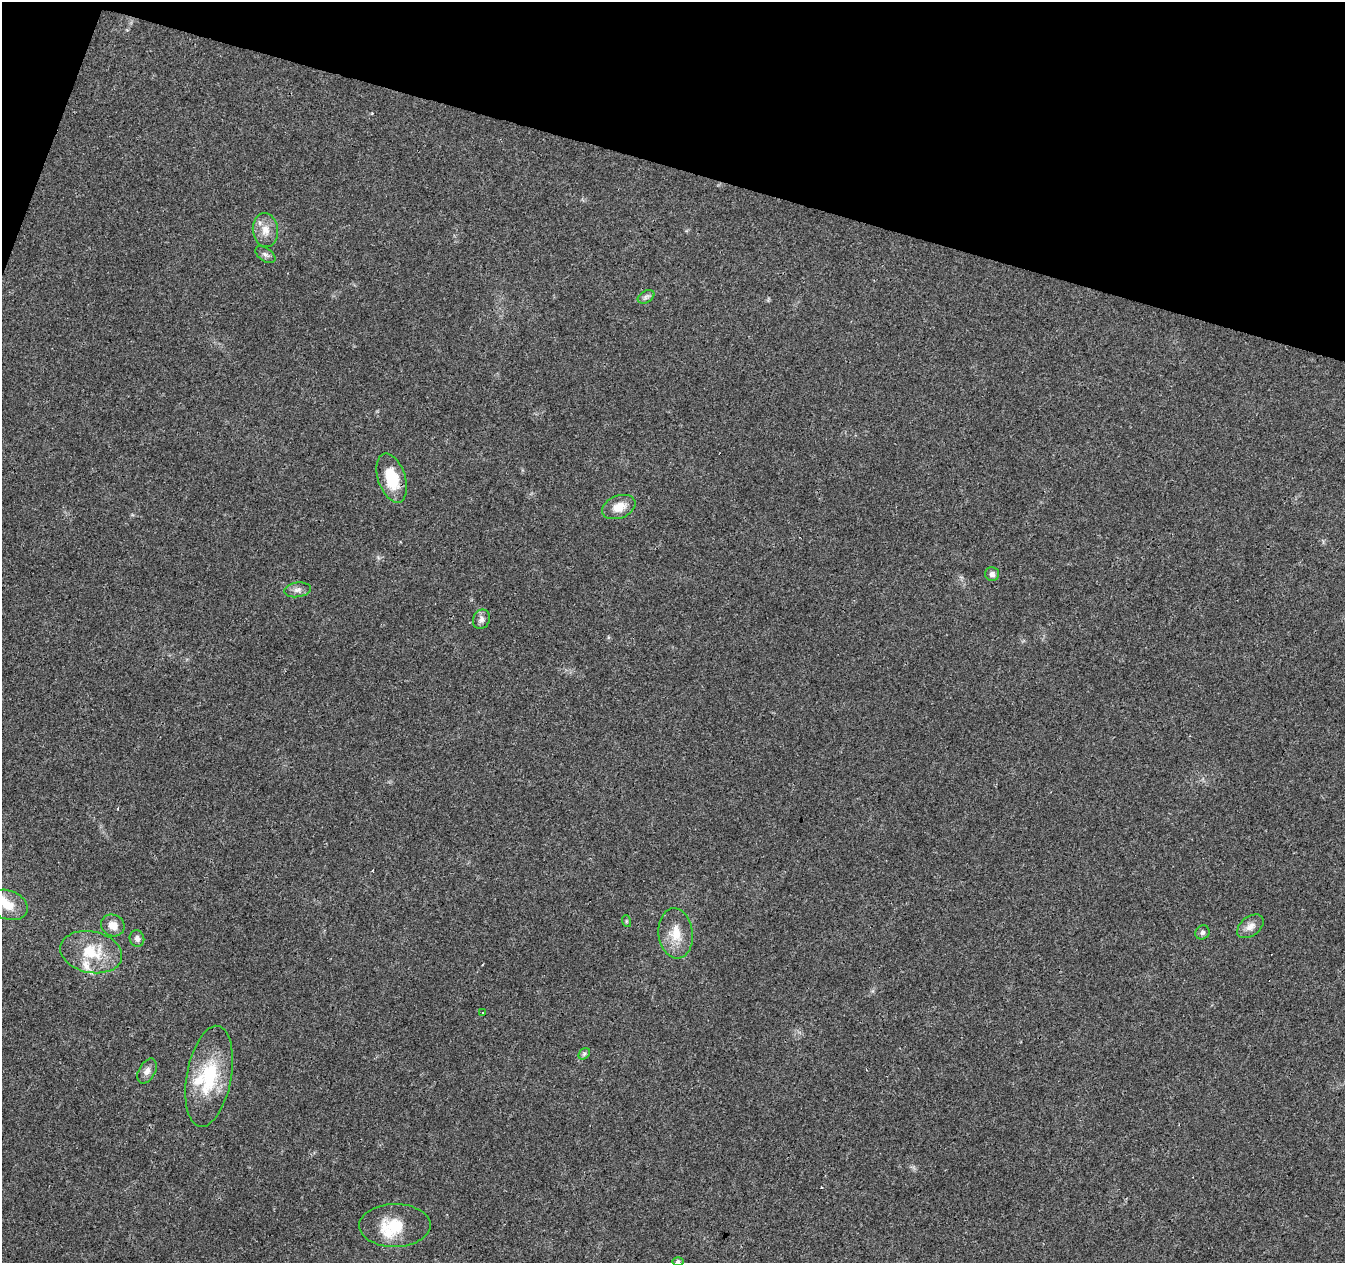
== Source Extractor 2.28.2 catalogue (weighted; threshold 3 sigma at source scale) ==
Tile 2 of 4 x 4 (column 2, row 1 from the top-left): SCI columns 1344-2686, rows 3996-5256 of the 5378 x 5534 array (HDU 1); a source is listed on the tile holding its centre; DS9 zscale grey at full resolution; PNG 1347 x 1265 px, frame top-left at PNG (2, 2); each listed source drawn as its Kron ellipse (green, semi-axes under 4 px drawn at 4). Shown black and unused: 14% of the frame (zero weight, under 3 of 4 exposures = <1% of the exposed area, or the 3 px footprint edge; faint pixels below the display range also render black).
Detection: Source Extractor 2.28.2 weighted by HDU 2 'WHT'; one run over the whole footprint, this tile lists its part. Background 0.0259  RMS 0.0032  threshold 0.0142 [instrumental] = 3 sigma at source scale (4.5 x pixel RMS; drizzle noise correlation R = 1.50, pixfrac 1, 0.0396/0.0396 arcsec/px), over >= 5 px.
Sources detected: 29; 3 cosmic-ray / hot-pixel residue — neither listed nor drawn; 4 inside a brighter listed object's ellipse — not listed separately; the other 22 listed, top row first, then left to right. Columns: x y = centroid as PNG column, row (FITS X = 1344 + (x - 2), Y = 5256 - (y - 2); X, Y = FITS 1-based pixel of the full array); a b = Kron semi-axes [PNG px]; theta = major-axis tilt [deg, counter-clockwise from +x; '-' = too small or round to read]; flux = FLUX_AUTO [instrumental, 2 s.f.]
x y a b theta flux
265 230 17 12 -84 3.9
265 255 11 6 -35 1.1
646 297 9 6 30 0.93
392 478 25 13 -71 11
619 507 17 11 21 4.3
992 574 7 7 - 1
297 590 13 7 9 1.6
481 619 10 8 67 1.4
8 905 20 14 -21 5.5
626 921 6 4 -72 0.38
113 925 12 10 -30 2.9
1250 926 15 9 38 2.4
1202 932 7 6 - 0.82
676 933 25 17 -83 6.7
137 938 8 7 - 1.2
91 952 31 20 -12 12
482 1013 3 3 - 2.1
584 1054 6 5 - 0.62
147 1071 13 8 61 1.7
209 1076 51 22 79 19
395 1225 36 21 1 10
678 1261 6 4 1 0.51